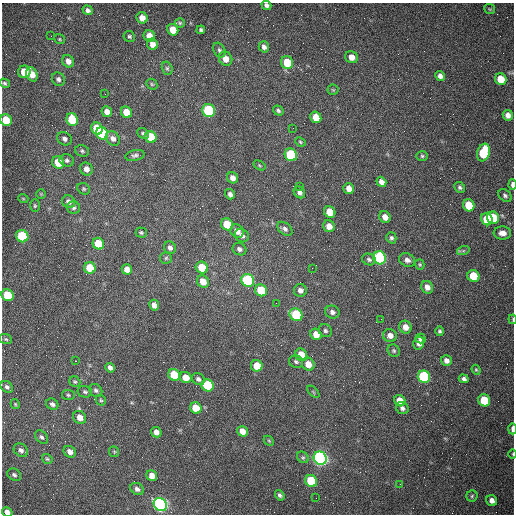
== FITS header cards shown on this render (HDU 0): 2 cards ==
NAXIS1  =                  512 /fastest changing axis
NAXIS2  =                  512 /next to fastest changing axis

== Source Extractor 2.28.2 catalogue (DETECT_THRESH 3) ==
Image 512 x 512 px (HDU 0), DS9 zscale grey, 1 PNG px = 1 image px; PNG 516 x 516 px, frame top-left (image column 1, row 512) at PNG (2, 3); each listed source drawn as its Kron ellipse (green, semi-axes under 4 px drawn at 4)
Background 1500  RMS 23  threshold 67.6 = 3 sigma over >= 5 px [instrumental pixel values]
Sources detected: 168; all 168 listed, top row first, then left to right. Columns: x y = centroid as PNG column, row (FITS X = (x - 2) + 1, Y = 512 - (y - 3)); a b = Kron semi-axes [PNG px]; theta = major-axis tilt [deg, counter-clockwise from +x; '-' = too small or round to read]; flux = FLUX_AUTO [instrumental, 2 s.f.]
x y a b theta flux
266 5 5 4 - 4200
490 9 5 5 - 1900
88 10 5 4 - 4700
142 18 6 5 - 12000
180 23 5 5 - 2100
173 30 6 5 - 22000
201 30 4 4 - 2600
51 36 3 2 - 1500
149 36 6 5 - 14000
129 37 6 5 - 2900
60 39 6 4 -38 1900
152 44 6 5 - 9900
264 47 5 5 - 5300
219 50 8 5 -61 3400
351 57 6 6 - 12000
226 59 7 6 - 13000
68 61 6 5 - 8800
287 63 6 6 - 41000
167 68 7 5 -74 3000
24 72 6 6 - 34000
32 74 7 5 -67 15000
440 76 5 4 - 6100
58 79 7 6 - 4100
501 79 6 5 - 33000
5 83 5 4 - 2700
152 84 6 5 - 2100
333 90 5 5 - 2200
105 94 2 2 - 730
209 111 6 6 - 150000
278 111 6 4 -35 2900
107 112 5 5 - 10000
126 112 6 5 - 22000
508 115 5 5 - 8600
316 117 6 5 - 20000
6 120 6 5 - 32000
72 120 6 5 - 66000
293 128 2 2 - 670
97 129 6 5 - 45000
102 133 6 6 - 110000
143 133 6 5 - 2800
151 137 6 5 - 49000
113 138 8 6 -46 8000
64 139 7 6 - 4800
300 142 5 4 - 2000
82 151 7 5 -19 3000
483 152 9 6 69 69000
135 155 10 5 13 4000
291 155 6 6 - 110000
422 156 6 5 - 2500
67 160 7 6 - 4000
58 162 6 6 - 33000
259 165 6 4 -32 1800
86 169 7 6 - 9500
232 178 6 5 - 8300
381 182 5 4 - 8700
512 185 5 3 - 6200
299 187 3 2 - 1100
460 187 6 5 - 3500
84 189 6 5 - 2500
349 189 5 5 - 11000
299 192 6 5 - 5500
41 194 5 5 - 1600
230 194 5 4 - 4900
505 195 7 5 -45 3700
23 198 5 3 - 1300
69 202 7 6 - 6300
469 205 6 5 - 39000
35 206 6 5 - 2200
73 207 7 6 - 4000
330 212 6 5 - 25000
385 217 6 5 - 10000
493 218 6 6 - 51000
487 219 6 5 - 42000
227 224 6 5 - 42000
329 226 6 5 - 11000
285 229 9 5 -39 4800
237 231 7 6 - 12000
141 233 5 5 - 2400
502 233 9 6 -4 10000
22 236 6 6 - 100000
242 236 7 6 - 6000
391 238 6 5 - 3400
98 244 6 5 - 37000
170 248 6 5 - 4900
239 249 7 6 - 4500
463 251 6 4 18 2300
166 258 6 6 - 2800
380 258 6 6 - 280000
369 259 7 5 -21 3600
407 260 8 6 -27 7400
420 264 5 4 - 2100
202 267 6 5 - 41000
90 268 6 5 - 33000
312 268 2 2 - 760
127 269 5 5 - 11000
473 276 6 5 - 42000
248 280 6 6 - 200000
203 282 6 5 - 16000
427 287 6 5 - 9000
261 290 6 5 - 50000
300 290 6 6 - 6600
8 295 6 5 - 55000
276 303 3 2 - 1200
154 305 5 5 - 7600
332 312 7 6 - 5300
296 315 7 6 - 110000
381 319 2 2 - 870
513 319 4 2 - 1500
405 327 6 6 - 12000
325 331 7 6 - 3600
440 331 5 4 - 2900
316 334 6 5 - 15000
390 335 7 6 - 8900
420 338 5 4 - 4700
6 339 6 4 -21 2300
419 343 6 5 - 8100
394 351 6 5 - 2600
301 355 6 5 - 26000
76 361 2 2 - 1200
446 361 5 5 - 6600
296 362 7 6 - 3400
308 364 7 6 - 16000
257 366 6 5 - 21000
110 368 5 4 - 6200
476 370 5 4 - 1800
174 375 6 5 - 49000
186 377 6 5 - 16000
424 377 6 6 - 170000
198 379 7 5 -34 4500
464 379 5 4 - 4200
75 382 6 5 - 2300
208 385 6 5 - 100000
7 387 7 5 -40 4100
96 390 7 6 - 3500
85 392 7 5 -12 3300
313 392 7 3 -45 1400
68 395 6 5 - 2500
101 400 6 4 -43 2100
484 400 6 5 - 49000
400 401 6 5 - 21000
15 404 5 3 - 1600
52 404 6 5 - 4100
196 408 6 5 - 28000
402 408 6 6 - 4600
80 417 7 6 - 13000
512 429 5 2 - 7400
242 431 6 5 - 13000
156 432 5 5 - 8100
41 437 8 5 -50 3500
269 441 6 4 -44 1900
21 450 8 6 -38 5100
70 452 6 5 - 8200
114 452 5 5 - 1700
513 454 4 3 - 1400
303 457 6 5 - 2500
320 458 7 6 - 720000
47 459 5 4 - 2300
14 475 7 6 - 3500
152 476 6 5 - 13000
311 481 6 5 - 91000
400 484 2 2 - 710
137 489 7 5 -34 5100
280 495 5 4 - 3500
472 496 6 5 - 2500
316 498 2 2 - 3400
492 501 6 5 - 8400
160 505 7 6 - 590000
7 512 5 4 - 7700
At the frame edge (FLAGS 8, measured only in part): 7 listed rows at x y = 266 5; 6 120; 512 185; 513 319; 512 429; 513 454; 7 512